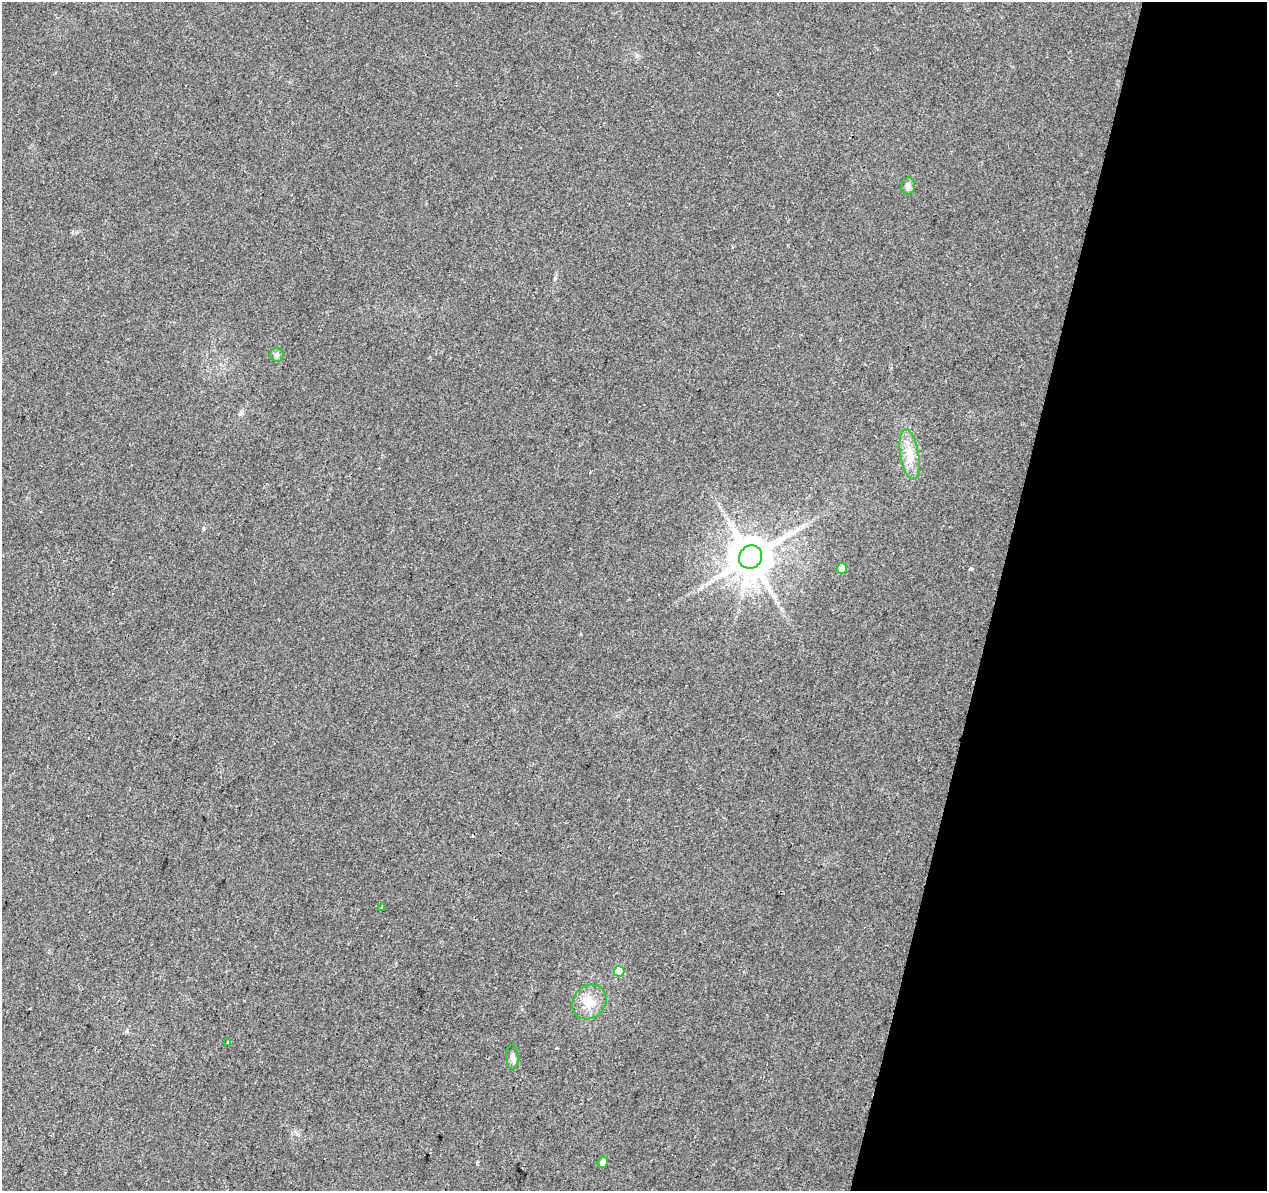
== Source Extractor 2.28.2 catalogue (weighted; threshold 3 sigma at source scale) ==
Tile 8 of 4 x 4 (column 4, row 2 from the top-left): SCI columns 3797-5061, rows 2600-3788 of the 5069 x 5260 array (HDU 1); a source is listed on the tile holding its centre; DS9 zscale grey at full resolution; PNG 1269 x 1193 px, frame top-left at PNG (2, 2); each listed source drawn as its Kron ellipse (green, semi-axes under 4 px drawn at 4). Shown black and unused: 21% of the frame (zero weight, under 2 of 3 exposures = <1% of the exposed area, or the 3 px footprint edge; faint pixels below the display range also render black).
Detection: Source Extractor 2.28.2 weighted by HDU 2 'WHT'; one run over the whole footprint, this tile lists its part. Background 0.0393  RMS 0.0069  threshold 0.0313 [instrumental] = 3 sigma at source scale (4.5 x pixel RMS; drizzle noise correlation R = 1.50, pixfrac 1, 0.0396/0.0396 arcsec/px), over >= 5 px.
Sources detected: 14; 3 cosmic-ray / hot-pixel residue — neither listed nor drawn; the other 11 listed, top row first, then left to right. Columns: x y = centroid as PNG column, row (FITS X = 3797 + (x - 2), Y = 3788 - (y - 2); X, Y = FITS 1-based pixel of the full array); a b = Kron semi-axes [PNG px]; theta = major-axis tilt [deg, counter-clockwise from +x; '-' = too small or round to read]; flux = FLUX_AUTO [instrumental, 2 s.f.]
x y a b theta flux
908 186 8 7 - 2.9
277 355 7 7 - 2
910 455 25 9 -80 11
751 557 12 11 - 2700
842 568 5 5 - 7
382 907 3 3 - 2.7
619 971 5 5 - 21
589 1002 18 16 47 11
228 1042 3 3 - 1.7
512 1057 12 6 -89 2.8
603 1162 6 5 - 3.9
Unlisted compact peaks at least as high as the median listed source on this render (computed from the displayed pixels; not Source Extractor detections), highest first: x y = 970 569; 127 1031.